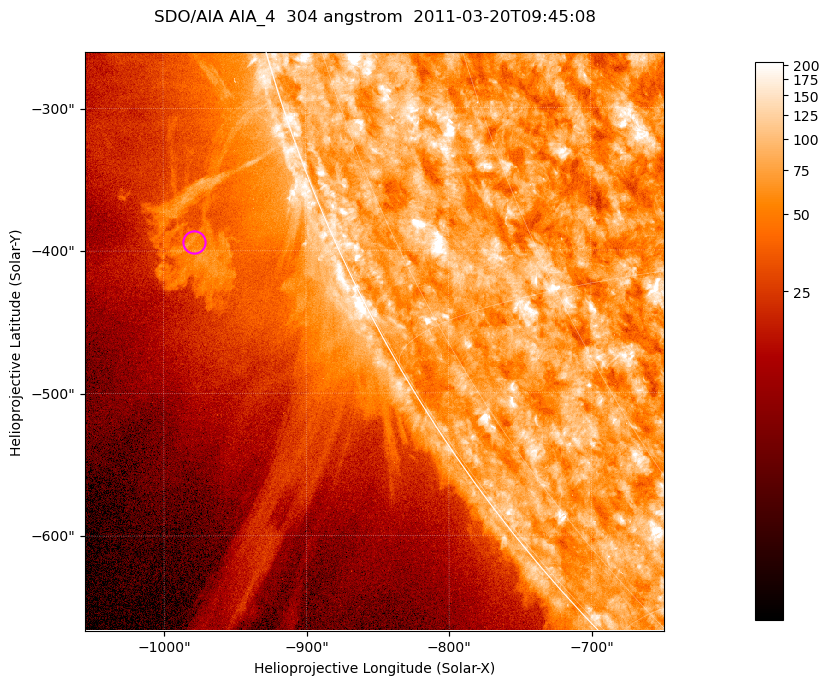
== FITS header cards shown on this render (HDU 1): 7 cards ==
TELESCOP= 'SDO/AIA '           / For AIA: SDO/AIA
INSTRUME= 'AIA_4   '           / For AIA: AIA_ATA1, AIA_ATA2, AIA_ATA3 or AIA_AT
WAVELNTH=                  304 / [angstrom] Wavelength
WAVEUNIT= 'angstrom'           / Wavelength unit: angstrom
DATE-OBS= '2011-03-20T09:45:08.124' / [ISO] Date when observation started; ISO 8
CTYPE1  = 'HPLN-TAN'           / CTYPE1; Typically HPLN
CTYPE2  = 'HPLT-TAN'           / CTYPE2; Typically HPLT

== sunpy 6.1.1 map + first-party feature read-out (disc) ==
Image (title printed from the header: SDO/AIA AIA_4  304 angstrom  2011-03-20T09:45:08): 677 x 677 px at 0.6 arcsec/px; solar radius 964 arcsec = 1605 px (partial field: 2.6% of the solar disc is inside the frame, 46% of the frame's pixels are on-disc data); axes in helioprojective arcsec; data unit not stated in the header (colour bar unlabelled)
Orientation: roll -0.132 deg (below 1 deg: not rotated)
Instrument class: DISC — disc imager (sunpy class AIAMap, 304 A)
Bright regions (active regions / flare kernels): reference = the on-disc median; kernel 5 px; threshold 5 sigma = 125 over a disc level ~73.9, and >= 1.15x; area >= 458 px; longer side >= 8 px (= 4.8 arcsec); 0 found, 0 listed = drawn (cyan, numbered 1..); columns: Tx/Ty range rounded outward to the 2 arcsec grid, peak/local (2 s.f.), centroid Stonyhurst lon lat
Off-limb structures (1.02-1.3 R_sun): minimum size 229 px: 2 found; the strongest spans PA ~110..115 deg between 1.05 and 1.13 R_sun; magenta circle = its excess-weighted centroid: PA ~110 deg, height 1.09 R_sun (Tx ~-978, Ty ~-394 arcsec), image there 2.6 x the reference